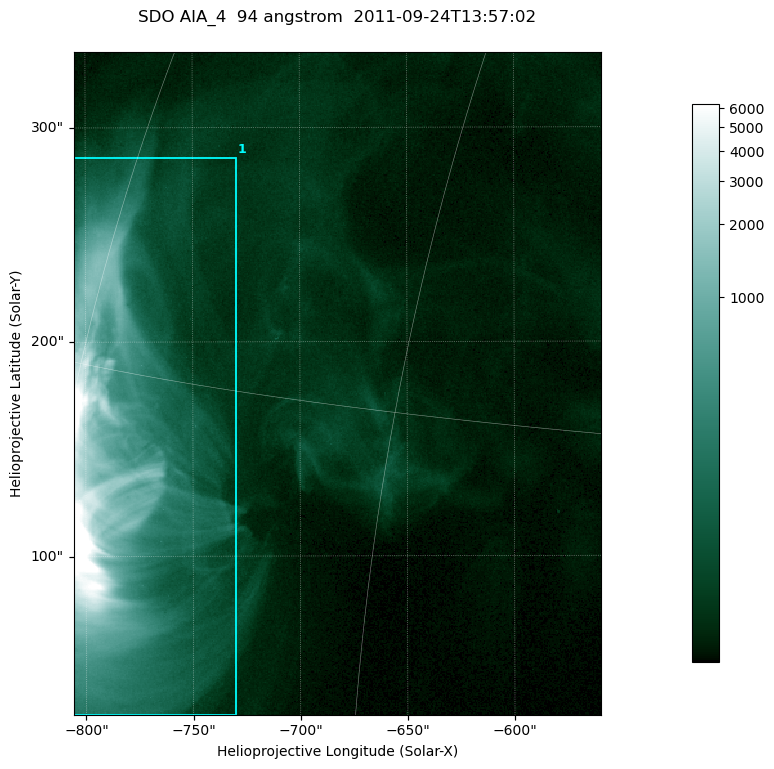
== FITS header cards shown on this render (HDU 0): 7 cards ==
TELESCOP= 'SDO     '           /
INSTRUME= 'AIA_4   '           /
WAVELNTH=                   94 /
WAVEUNIT= 'angstrom'           /
DATE-OBS= '2011-09-24T13:57:02.12' /
CTYPE1  = 'HPLN-TAN'           /
CTYPE2  = 'HPLT-TAN'           /

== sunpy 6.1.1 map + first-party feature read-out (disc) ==
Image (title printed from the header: SDO AIA_4  94 angstrom  2011-09-24T13:57:02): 410 x 515 px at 0.6 arcsec/px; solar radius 957 arcsec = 1594 px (partial field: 2.6% of the solar disc is inside the frame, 100% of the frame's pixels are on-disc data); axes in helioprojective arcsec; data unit not stated in the header (colour bar unlabelled)
Pointing: header CRPIX1/2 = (2058.48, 2043.05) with CRVAL1/2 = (0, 0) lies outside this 410 x 515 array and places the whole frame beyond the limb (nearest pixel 1.41 R_sun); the SolarSoft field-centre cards XCEN/YCEN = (-682.6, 180.5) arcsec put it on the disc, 1322 arcsec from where CRPIX/CRVAL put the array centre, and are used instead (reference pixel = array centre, CRVAL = XCEN/YCEN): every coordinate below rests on XCEN/YCEN
Orientation: roll -0.138 deg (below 1 deg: not rotated)
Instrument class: DISC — disc imager (sunpy class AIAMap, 94 A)
Bright regions (active regions / flare kernels): reference = the on-disc median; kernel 3 px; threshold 5 sigma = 105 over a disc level ~20.7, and >= 1.15x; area >= 211 px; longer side >= 5 px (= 3 arcsec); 1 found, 1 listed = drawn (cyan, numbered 1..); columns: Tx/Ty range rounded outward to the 2 arcsec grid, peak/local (2 s.f.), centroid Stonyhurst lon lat
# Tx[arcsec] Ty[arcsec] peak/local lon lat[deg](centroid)
1 -806..-730 26..286 497 -56 +12